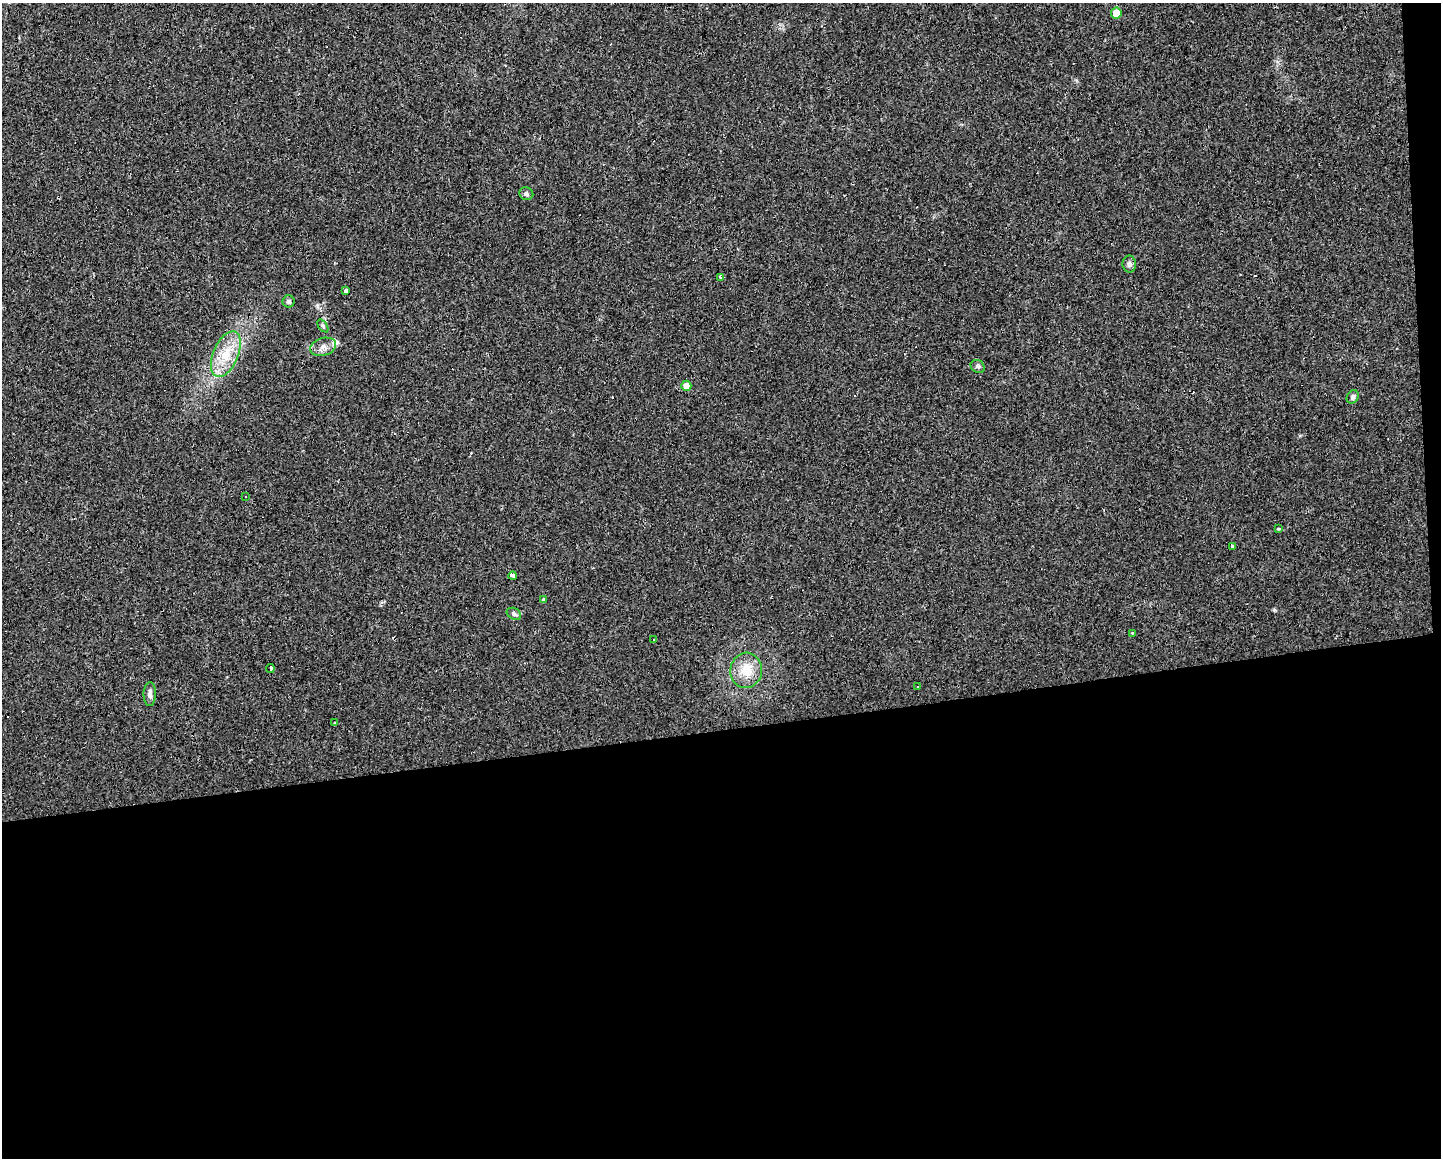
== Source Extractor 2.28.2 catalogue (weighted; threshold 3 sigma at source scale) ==
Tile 12 of 3 x 4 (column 3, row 4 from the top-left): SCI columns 2897-4335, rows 1-1156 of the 4387 x 4755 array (HDU 1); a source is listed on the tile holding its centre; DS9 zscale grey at full resolution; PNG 1443 x 1160 px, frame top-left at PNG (2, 3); each listed source drawn as its Kron ellipse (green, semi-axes under 4 px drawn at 4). Shown black and unused: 38% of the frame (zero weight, under 2 of 3 exposures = <1% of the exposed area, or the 3 px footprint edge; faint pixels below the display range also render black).
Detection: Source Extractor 2.28.2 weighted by HDU 2 'WHT'; one run over the whole footprint, this tile lists its part. Background 0.0171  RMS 0.006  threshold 0.027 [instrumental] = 3 sigma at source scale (4.5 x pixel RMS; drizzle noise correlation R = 1.50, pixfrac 1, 0.0396/0.0396 arcsec/px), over >= 5 px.
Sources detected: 33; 7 cosmic-ray / hot-pixel residue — neither listed nor drawn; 1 inside a brighter listed object's ellipse — not listed separately; the other 25 listed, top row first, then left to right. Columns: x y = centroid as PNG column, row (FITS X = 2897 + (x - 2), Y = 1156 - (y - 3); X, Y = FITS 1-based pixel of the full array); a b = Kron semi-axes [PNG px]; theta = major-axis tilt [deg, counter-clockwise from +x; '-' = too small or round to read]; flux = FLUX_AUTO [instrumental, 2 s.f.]
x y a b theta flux
1116 13 5 5 - 7.4
526 194 7 6 - 1.5
1129 264 8 7 - 1.8
721 277 3 3 - 13
346 291 4 3 - 2.6
289 301 6 6 - 1.5
323 326 7 4 -54 0.89
323 347 13 8 17 3.6
226 354 24 12 66 14
978 366 7 6 - 1.3
686 386 5 5 - 5.7
1353 397 7 5 60 1.8
245 496 2 2 - 0.4
1279 529 4 3 - 1
1232 546 3 3 - 1.6
513 576 4 3 - 16
543 599 3 3 - 1.5
514 614 7 5 -29 1.4
1132 633 3 3 - 1.3
654 640 3 3 - 2.5
270 669 4 3 - 4.4
746 670 18 16 85 12
918 686 2 2 - 0.44
150 694 12 6 89 2.3
334 723 3 3 - 1.2